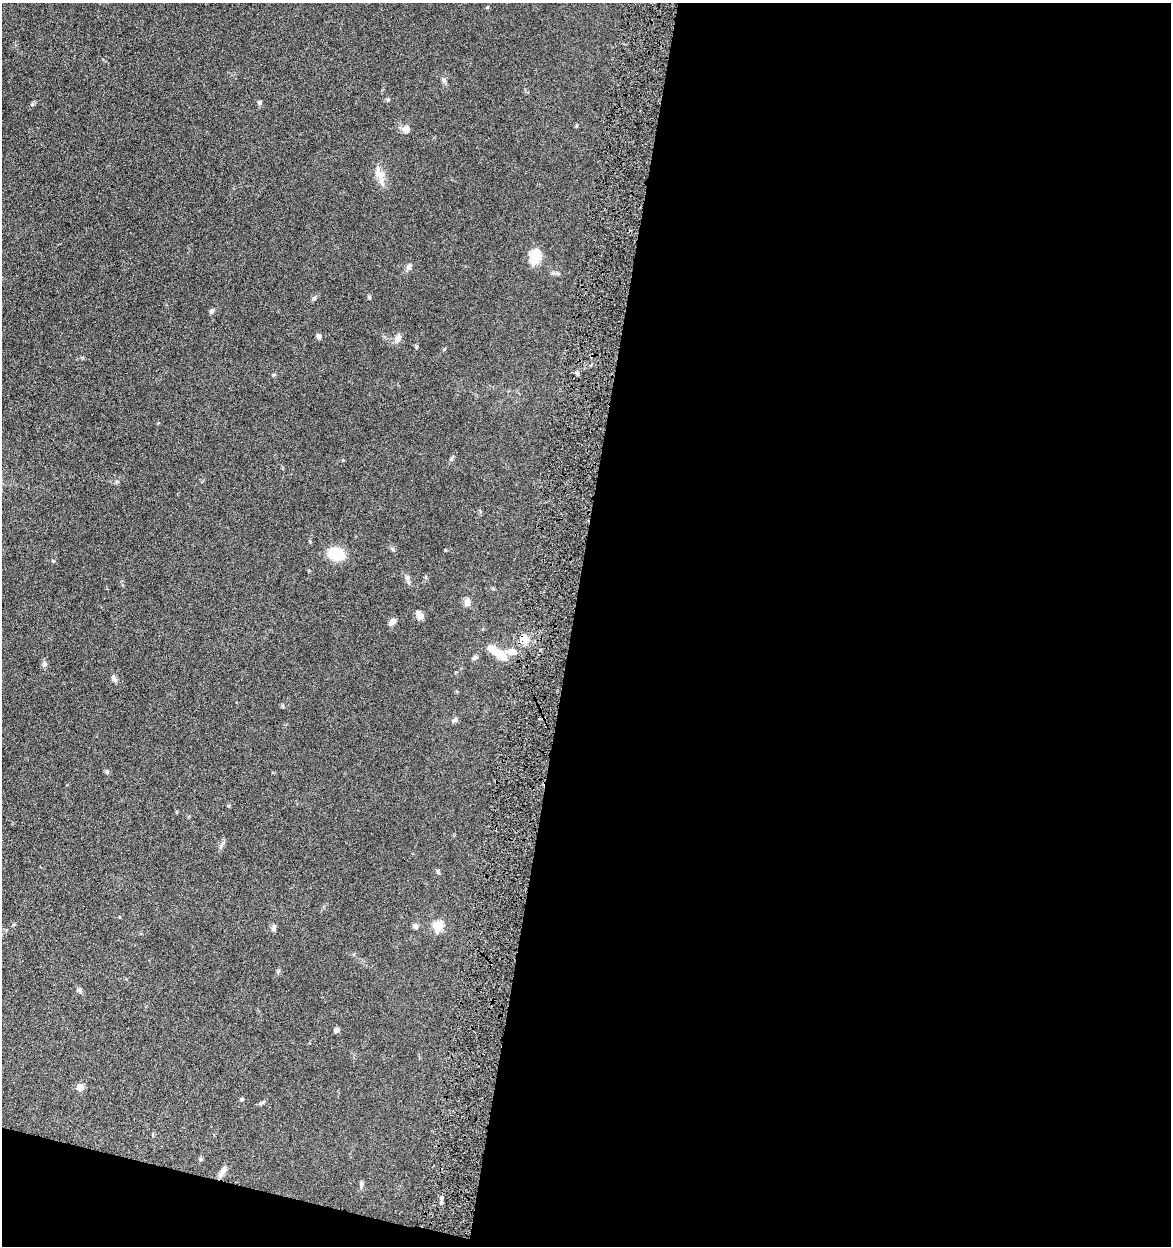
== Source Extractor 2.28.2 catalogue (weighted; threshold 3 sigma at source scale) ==
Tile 16 of 4 x 4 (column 4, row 4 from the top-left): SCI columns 3748-4916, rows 5-1248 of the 5040 x 4982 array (HDU 1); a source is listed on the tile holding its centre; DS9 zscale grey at full resolution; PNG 1173 x 1248 px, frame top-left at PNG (2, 3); no overlay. Shown black and unused: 53% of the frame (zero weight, under 4 of 8 exposures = <1% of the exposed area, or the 3 px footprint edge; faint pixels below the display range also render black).
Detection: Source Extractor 2.28.2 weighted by HDU 2 'WHT'; one run over the whole footprint, this tile lists its part. Background 0.042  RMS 0.0046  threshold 0.0189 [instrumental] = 3 sigma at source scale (4.09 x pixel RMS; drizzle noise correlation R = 1.36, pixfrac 0.8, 0.05/0.05 arcsec/px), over >= 5 px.
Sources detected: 40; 1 inside a brighter object's white glare — not listed; the other 39 listed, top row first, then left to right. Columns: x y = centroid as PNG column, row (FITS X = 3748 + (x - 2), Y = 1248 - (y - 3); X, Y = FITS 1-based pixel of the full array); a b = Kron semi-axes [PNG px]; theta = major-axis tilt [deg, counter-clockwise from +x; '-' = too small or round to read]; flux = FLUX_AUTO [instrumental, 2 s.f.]
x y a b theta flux
444 80 6 5 - 0.84
388 100 5 4 - 0.46
260 103 5 5 - 0.69
406 129 7 7 - 2.8
378 173 15 10 -54 3.6
535 256 19 12 80 6.4
409 267 8 6 78 1.4
369 297 5 5 - 0.5
314 298 6 4 44 0.64
211 311 6 5 - 0.9
319 336 6 5 - 1.2
397 338 12 7 68 1.9
577 373 5 5 - 0.71
336 554 16 12 -22 11
53 561 5 4 - 0.43
407 578 8 6 -79 1.2
467 602 9 7 81 1.9
419 615 10 7 -66 2.1
392 622 10 6 42 1.9
524 640 9 8 - 5.4
511 651 12 7 3 2.4
500 654 18 9 -37 7.5
474 658 7 5 57 0.82
44 665 8 7 - 0.99
113 677 9 7 -71 1.2
455 720 7 5 43 0.91
107 772 6 5 - 0.63
438 871 6 4 -71 0.52
415 926 7 7 - 1.1
438 926 6 5 - 20
274 928 9 6 68 1
278 971 6 5 - 0.63
80 991 8 5 -61 0.99
337 1030 6 5 - 1.2
80 1087 5 5 - 5.7
201 1159 6 4 48 0.54
223 1172 17 6 55 1.9
361 1184 9 5 -88 1
441 1202 6 4 -72 0.8
Overlapping masked pixels (flux is a lower limit): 1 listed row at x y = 524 640
Unlisted compact peaks at least as high as the median listed source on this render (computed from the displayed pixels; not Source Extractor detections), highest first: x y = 32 104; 451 459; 241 1099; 444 349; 228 806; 343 460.